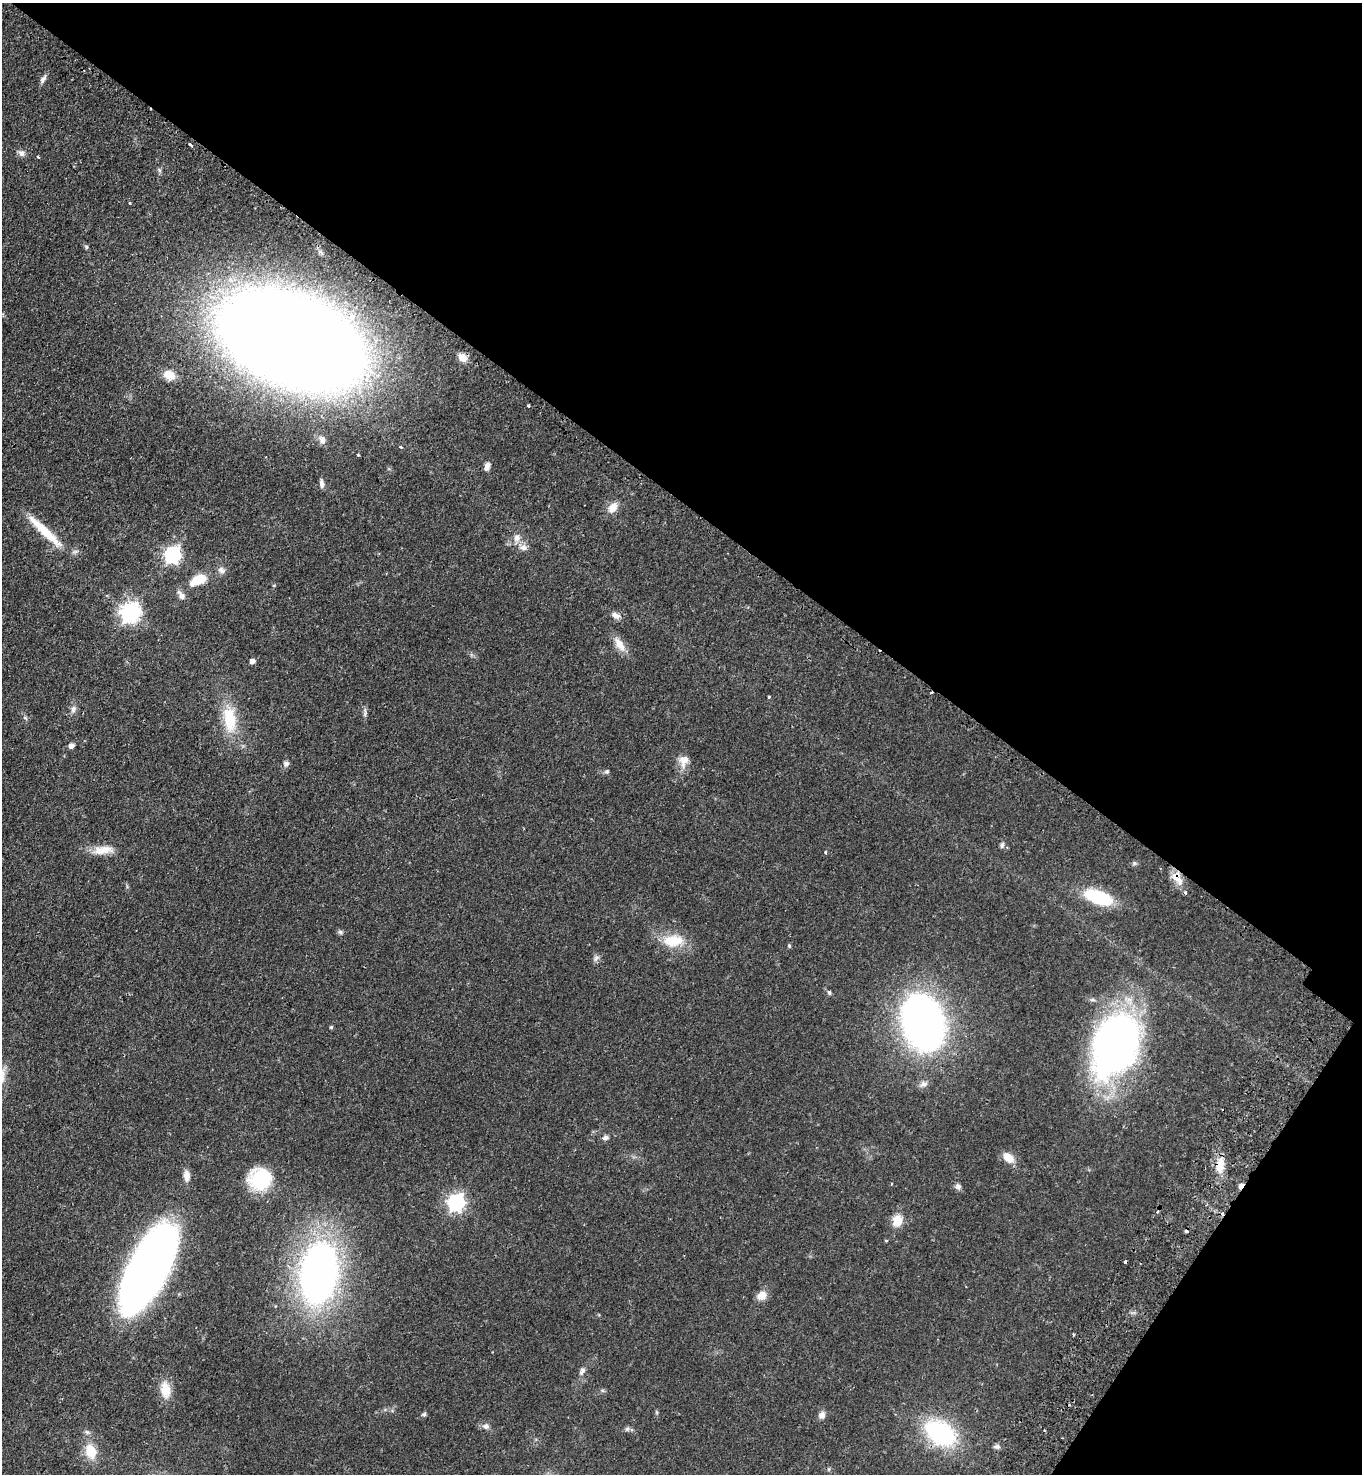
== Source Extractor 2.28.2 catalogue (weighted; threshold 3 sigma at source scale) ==
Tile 8 of 4 x 4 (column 4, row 2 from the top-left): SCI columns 4439-5798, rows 2996-4467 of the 6019 x 5989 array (HDU 1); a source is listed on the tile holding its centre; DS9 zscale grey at full resolution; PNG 1364 x 1476 px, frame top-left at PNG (2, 3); no overlay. Shown black and unused: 38% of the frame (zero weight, under 2 of 3 exposures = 4% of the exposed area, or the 3 px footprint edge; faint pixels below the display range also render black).
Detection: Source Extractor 2.28.2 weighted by HDU 2 'WHT'; one run over the whole footprint, this tile lists its part. Background 0.0484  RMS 0.0055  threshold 0.0247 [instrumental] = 3 sigma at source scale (4.5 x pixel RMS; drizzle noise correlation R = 1.50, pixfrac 1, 0.05/0.05 arcsec/px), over >= 5 px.
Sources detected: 79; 3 cosmic-ray / hot-pixel residue — not listed; the other 76 listed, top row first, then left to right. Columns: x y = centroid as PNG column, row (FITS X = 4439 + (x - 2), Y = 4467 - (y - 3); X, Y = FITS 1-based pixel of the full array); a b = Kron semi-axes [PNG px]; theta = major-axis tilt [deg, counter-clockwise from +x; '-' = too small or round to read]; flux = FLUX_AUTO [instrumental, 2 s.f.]
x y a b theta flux
43 79 12 6 58 2.1
190 145 5 3 - 1.5
22 153 8 7 - 2.5
38 157 3 3 - 1.2
159 170 7 5 -48 1
129 203 3 2 - 0.82
86 247 6 5 - 0.8
291 340 90 53 -22 1900
462 357 10 8 -53 4.6
169 375 14 11 -18 6.2
528 406 3 3 - 1.1
322 440 10 8 -76 2.7
401 447 4 3 - 0.56
487 466 10 6 73 2.5
322 483 11 5 -81 2
613 508 14 10 50 5
45 531 54 9 -43 17
517 538 12 9 66 3.8
524 547 10 8 0 2.9
172 555 7 6 - 160
221 570 10 8 -33 2.3
198 580 19 10 24 13
181 596 14 7 -57 3
130 612 8 7 - 280
616 615 13 8 -27 2.8
620 644 23 10 -54 6.2
252 661 5 4 - 2.7
769 697 4 3 - 0.47
73 709 11 7 74 2.3
365 712 15 4 88 1.6
25 718 7 4 -37 0.84
229 719 38 17 -84 21
71 746 6 5 - 2.3
684 760 14 11 5 4.9
286 764 7 7 - 1.8
607 771 7 6 - 1
1002 845 8 5 80 1.4
103 850 30 11 6 8.2
825 853 4 3 - 0.74
1134 863 7 5 22 1
1176 877 16 12 -74 6.3
1185 893 4 4 - 1.3
1098 897 26 11 -20 37
340 932 7 5 -45 1
673 941 30 16 4 15
789 946 4 4 - 1
596 958 10 5 62 1.6
829 993 5 5 - 1.1
923 1023 47 32 -74 290
331 1027 4 4 - 0.67
1116 1044 52 34 70 340
923 1084 11 8 20 2.5
605 1138 8 6 15 1.7
1008 1158 14 10 -38 6
1219 1165 19 11 85 8.5
186 1176 12 7 -86 4.3
261 1179 17 17 - 48
958 1186 8 6 -62 1.9
1241 1186 6 4 54 4.5
456 1202 7 7 - 180
1158 1212 4 3 - 0.62
897 1220 16 12 75 6.9
886 1241 4 3 - 0.55
148 1269 74 28 63 400
319 1273 53 30 83 270
762 1295 11 9 37 5.4
582 1371 11 7 57 2
165 1390 21 12 -83 8.5
424 1414 6 5 - 0.96
822 1415 9 8 - 2.4
486 1426 9 7 -17 2.2
627 1429 7 5 47 1.1
940 1433 32 22 -33 62
997 1446 9 5 3 1.5
91 1451 18 13 -73 11
829 1469 6 3 72 0.62
Overlapping masked pixels (flux is a lower limit): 5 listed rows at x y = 291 340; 1176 877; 1219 1165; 1241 1186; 940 1433